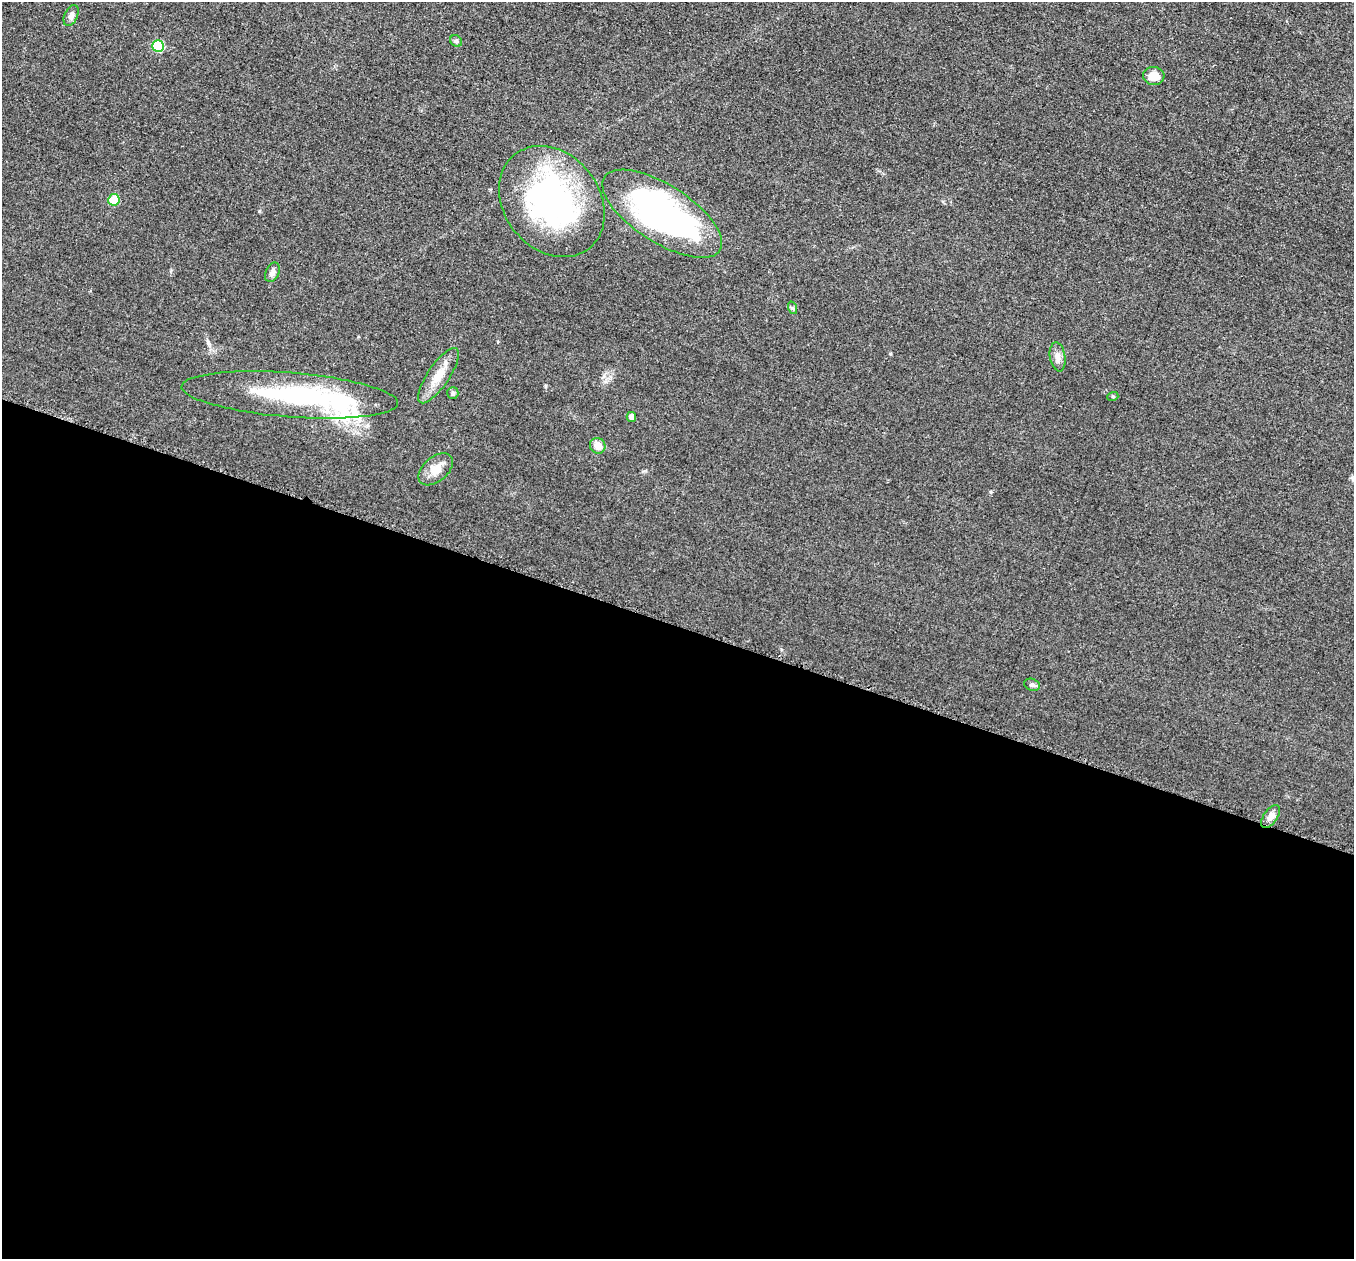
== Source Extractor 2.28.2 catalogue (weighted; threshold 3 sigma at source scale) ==
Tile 14 of 4 x 4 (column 2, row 4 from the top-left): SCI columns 1385-2736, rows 197-1453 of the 5457 x 5502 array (HDU 1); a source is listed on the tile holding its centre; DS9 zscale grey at full resolution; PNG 1356 x 1261 px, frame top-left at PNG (2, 2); each listed source drawn as its Kron ellipse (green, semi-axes under 4 px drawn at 4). Shown black and unused: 50% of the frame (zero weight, under 3 of 5 exposures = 3% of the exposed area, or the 3 px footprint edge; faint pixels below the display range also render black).
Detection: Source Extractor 2.28.2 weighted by HDU 2 'WHT'; one run over the whole footprint, this tile lists its part. Background 0.0534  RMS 0.006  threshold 0.027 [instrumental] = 3 sigma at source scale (4.5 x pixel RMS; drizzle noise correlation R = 1.50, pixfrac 1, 0.05/0.05 arcsec/px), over >= 5 px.
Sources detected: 23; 2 inside a brighter object's white glare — neither listed nor drawn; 2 inside a brighter listed object's ellipse — not listed separately; the other 19 listed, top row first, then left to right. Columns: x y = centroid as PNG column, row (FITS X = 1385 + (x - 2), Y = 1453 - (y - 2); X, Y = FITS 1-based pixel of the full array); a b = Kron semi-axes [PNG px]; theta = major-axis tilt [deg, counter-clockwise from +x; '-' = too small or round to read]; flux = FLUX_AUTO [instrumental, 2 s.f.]
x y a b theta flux
71 15 11 6 65 2.5
456 41 6 5 - 1
158 46 6 6 - 36
1154 76 11 9 -2 6.8
114 200 5 5 - 18
552 202 60 47 -51 140
662 214 68 29 -32 190
272 272 10 6 64 2.5
793 308 6 4 -71 0.87
1058 357 14 7 -80 3.6
438 376 32 10 56 11
453 393 6 5 - 1.1
290 395 108 22 -4 74
1113 396 5 3 - 0.58
631 417 5 4 - 3.4
598 446 8 7 - 5.7
436 469 20 12 41 7.8
1032 685 8 6 -16 1.6
1270 817 13 7 56 4
Unlisted compact peaks at least as high as the median listed source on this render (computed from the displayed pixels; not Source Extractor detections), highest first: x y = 259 211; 545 386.